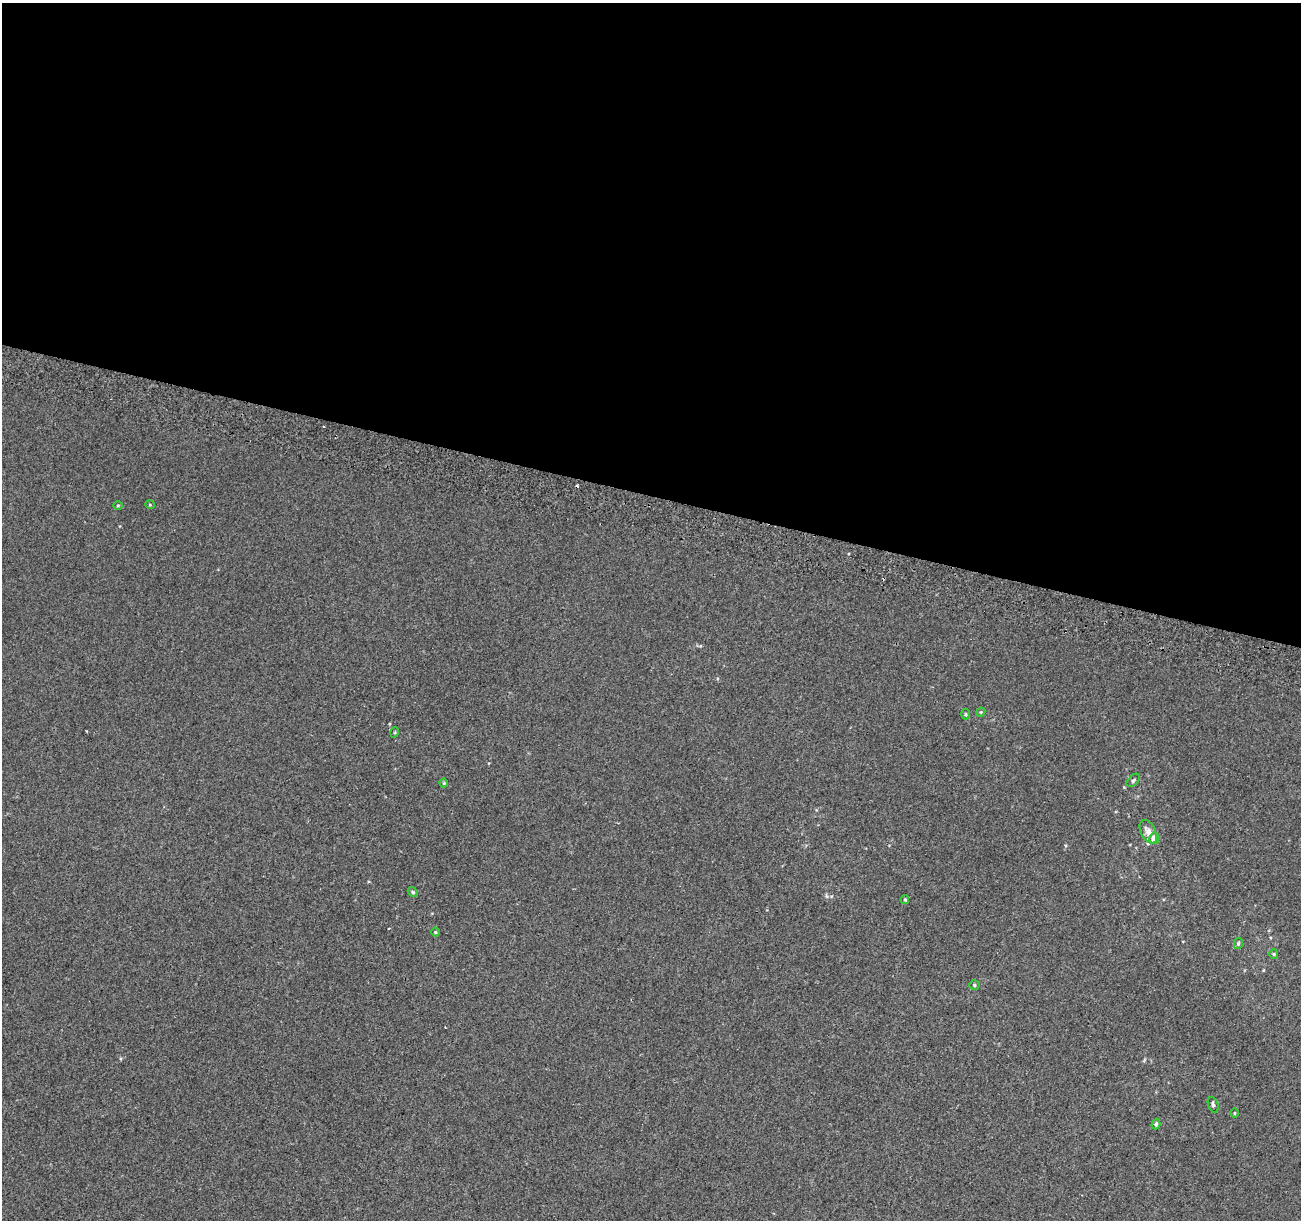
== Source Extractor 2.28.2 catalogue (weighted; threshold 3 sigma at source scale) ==
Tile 3 of 4 x 4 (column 3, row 1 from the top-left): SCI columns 2624-3922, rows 3990-5207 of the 5231 x 5470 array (HDU 1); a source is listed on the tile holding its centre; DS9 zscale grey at full resolution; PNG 1303 x 1222 px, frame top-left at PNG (2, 3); each listed source drawn as its Kron ellipse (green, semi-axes under 4 px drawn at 4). Shown black and unused: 41% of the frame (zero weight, under 2 of 3 exposures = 2% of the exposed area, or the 3 px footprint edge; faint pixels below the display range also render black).
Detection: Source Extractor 2.28.2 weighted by HDU 2 'WHT'; one run over the whole footprint, this tile lists its part. Background 0.00368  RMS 0.0054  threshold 0.0244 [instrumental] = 3 sigma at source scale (4.5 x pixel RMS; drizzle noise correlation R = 1.50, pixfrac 1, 0.0396/0.0396 arcsec/px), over >= 5 px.
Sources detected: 20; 2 cosmic-ray / hot-pixel residue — neither listed nor drawn; the other 18 listed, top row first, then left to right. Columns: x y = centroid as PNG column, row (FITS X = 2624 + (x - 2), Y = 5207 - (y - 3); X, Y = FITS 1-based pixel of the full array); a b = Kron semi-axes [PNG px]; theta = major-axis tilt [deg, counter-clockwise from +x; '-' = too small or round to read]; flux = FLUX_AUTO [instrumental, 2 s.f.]
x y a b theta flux
118 505 5 3 - 0.52
150 505 5 3 - 0.41
981 712 4 4 - 0.57
966 714 5 3 - 0.52
395 732 5 3 - 0.48
1133 780 8 5 45 0.96
444 783 4 4 - 0.52
1148 832 13 7 -63 4
1154 838 5 5 - 5.5
413 892 5 4 - 0.92
905 900 4 3 - 0.62
435 932 4 4 - 0.6
1238 944 6 4 75 0.82
1274 954 5 4 - 0.66
974 985 5 4 - 0.85
1213 1105 8 5 -71 1.2
1234 1113 5 3 - 0.39
1156 1124 5 4 - 1.1